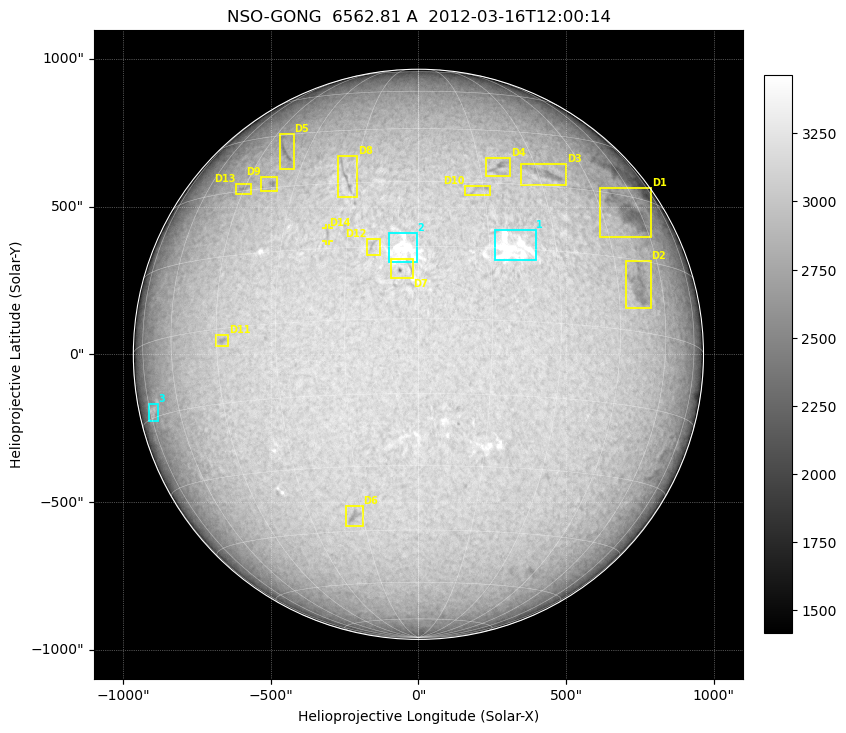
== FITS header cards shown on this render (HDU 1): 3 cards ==
TELESCOP= 'NSO-GONG'           / NSO/GONG Network
WAVELNTH=             6562.808 / [A] exact wavelength of obs
DATE-OBS= '2012-03-16T12:00:14' / Observation start date and time (UTC)

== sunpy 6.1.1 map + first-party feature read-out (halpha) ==
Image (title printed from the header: NSO-GONG  6562.81 A  2012-03-16T12:00:14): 2048 x 2048 px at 1.07 arcsec/px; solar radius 965 arcsec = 900 px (full disc in frame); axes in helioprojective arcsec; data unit not stated in the header (colour bar unlabelled)
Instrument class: HALPHA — H-alpha (6563 A) chromospheric image
Bright regions (plage): reference = the median radial profile (limb darkening/brightening removed); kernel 17 px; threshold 5 sigma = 185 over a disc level ~3048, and >= 1.075x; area >= 63 px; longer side >= 22 px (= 24 arcsec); searched inside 0.97 R_sun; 3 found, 3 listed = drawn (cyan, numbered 1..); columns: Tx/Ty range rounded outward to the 5 arcsec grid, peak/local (2 s.f.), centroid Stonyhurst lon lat
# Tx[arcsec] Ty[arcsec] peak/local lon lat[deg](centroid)
1 255..400 315..420 1.2 +20 +15
2 -105..-5 310..410 1.2 -3 +14
3 -915..-880 -225..-165 1.2 -73 -14
Dark features (filaments and sunspots): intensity divided by the median radial (limb-darkening) profile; local-median window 148 px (8% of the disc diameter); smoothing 5 px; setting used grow <= 0.95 with closing radius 7 px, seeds <= 0.88 or >= 162 px of the 54-px (= 58 arcsec) line detector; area >= 63 px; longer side >= 22 px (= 24 arcsec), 11 px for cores <= 0.7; searched inside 0.97 R_sun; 14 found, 14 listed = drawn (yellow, D1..; 1 of them under ~29 arcsec drawn as corner ticks so the feature stays visible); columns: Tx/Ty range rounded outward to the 5 arcsec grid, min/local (2 s.f., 1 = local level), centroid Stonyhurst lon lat
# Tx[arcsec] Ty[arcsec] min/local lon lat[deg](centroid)
D1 615..790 395..565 0.85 +55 +26
D2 700..790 155..320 0.87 +52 +9
D3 345..500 570..645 0.86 +32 +33
D4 225..315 600..665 0.84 +20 +34
D5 -470..-420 625..750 0.87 -37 +39
D6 -250..-190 -580..-510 0.86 -17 -41
D7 -95..-15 255..325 0.73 -3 +10
D8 -275..-205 530..675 0.85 -17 +31
D9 -535..-475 550..600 0.87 -37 +31
D10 155..240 535..570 0.89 +14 +28
D11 -690..-640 25..70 0.88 -43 -2
D12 -175..-130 330..395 0.89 -10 +15
D13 -620..-565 540..575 0.89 -45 +30
D14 -315..-300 380..430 0.9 -20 +18
Off-limb: outside the limb everything is below the colour-scale floor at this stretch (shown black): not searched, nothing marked